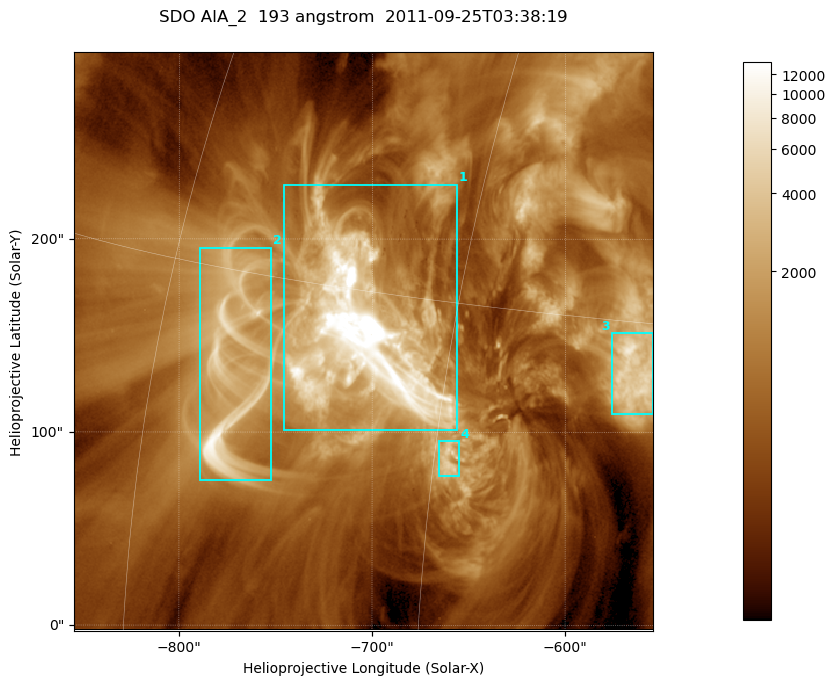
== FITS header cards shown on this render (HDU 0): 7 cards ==
TELESCOP= 'SDO     '           /
INSTRUME= 'AIA_2   '           /
WAVELNTH=                  193 /
WAVEUNIT= 'angstrom'           /
DATE-OBS= '2011-09-25T03:38:19.84' /
CTYPE1  = 'HPLN-TAN'           /
CTYPE2  = 'HPLT-TAN'           /

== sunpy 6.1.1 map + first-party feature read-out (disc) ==
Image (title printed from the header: SDO AIA_2  193 angstrom  2011-09-25T03:38:19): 499 x 499 px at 0.601 arcsec/px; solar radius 957 arcsec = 1592 px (partial field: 3.1% of the solar disc is inside the frame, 100% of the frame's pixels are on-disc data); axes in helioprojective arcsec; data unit not stated in the header (colour bar unlabelled)
Orientation: roll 0.0577 deg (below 1 deg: not rotated)
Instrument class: DISC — disc imager (sunpy class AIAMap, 193 A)
Bright regions (active regions / flare kernels): reference = the on-disc median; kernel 5 px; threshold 5 sigma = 2240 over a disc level ~666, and >= 1.15x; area >= 249 px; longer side >= 6 px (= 3.6 arcsec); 4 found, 4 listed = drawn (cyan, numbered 1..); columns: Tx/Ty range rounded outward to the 2 arcsec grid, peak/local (2 s.f.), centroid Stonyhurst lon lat
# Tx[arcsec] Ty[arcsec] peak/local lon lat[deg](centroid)
1 -746..-656 100..228 85 -49 +14
2 -790..-752 74..196 17 -56 +12
3 -576..-554 110..152 12 -37 +13
4 -666..-654 76..96 6.8 -44 +10